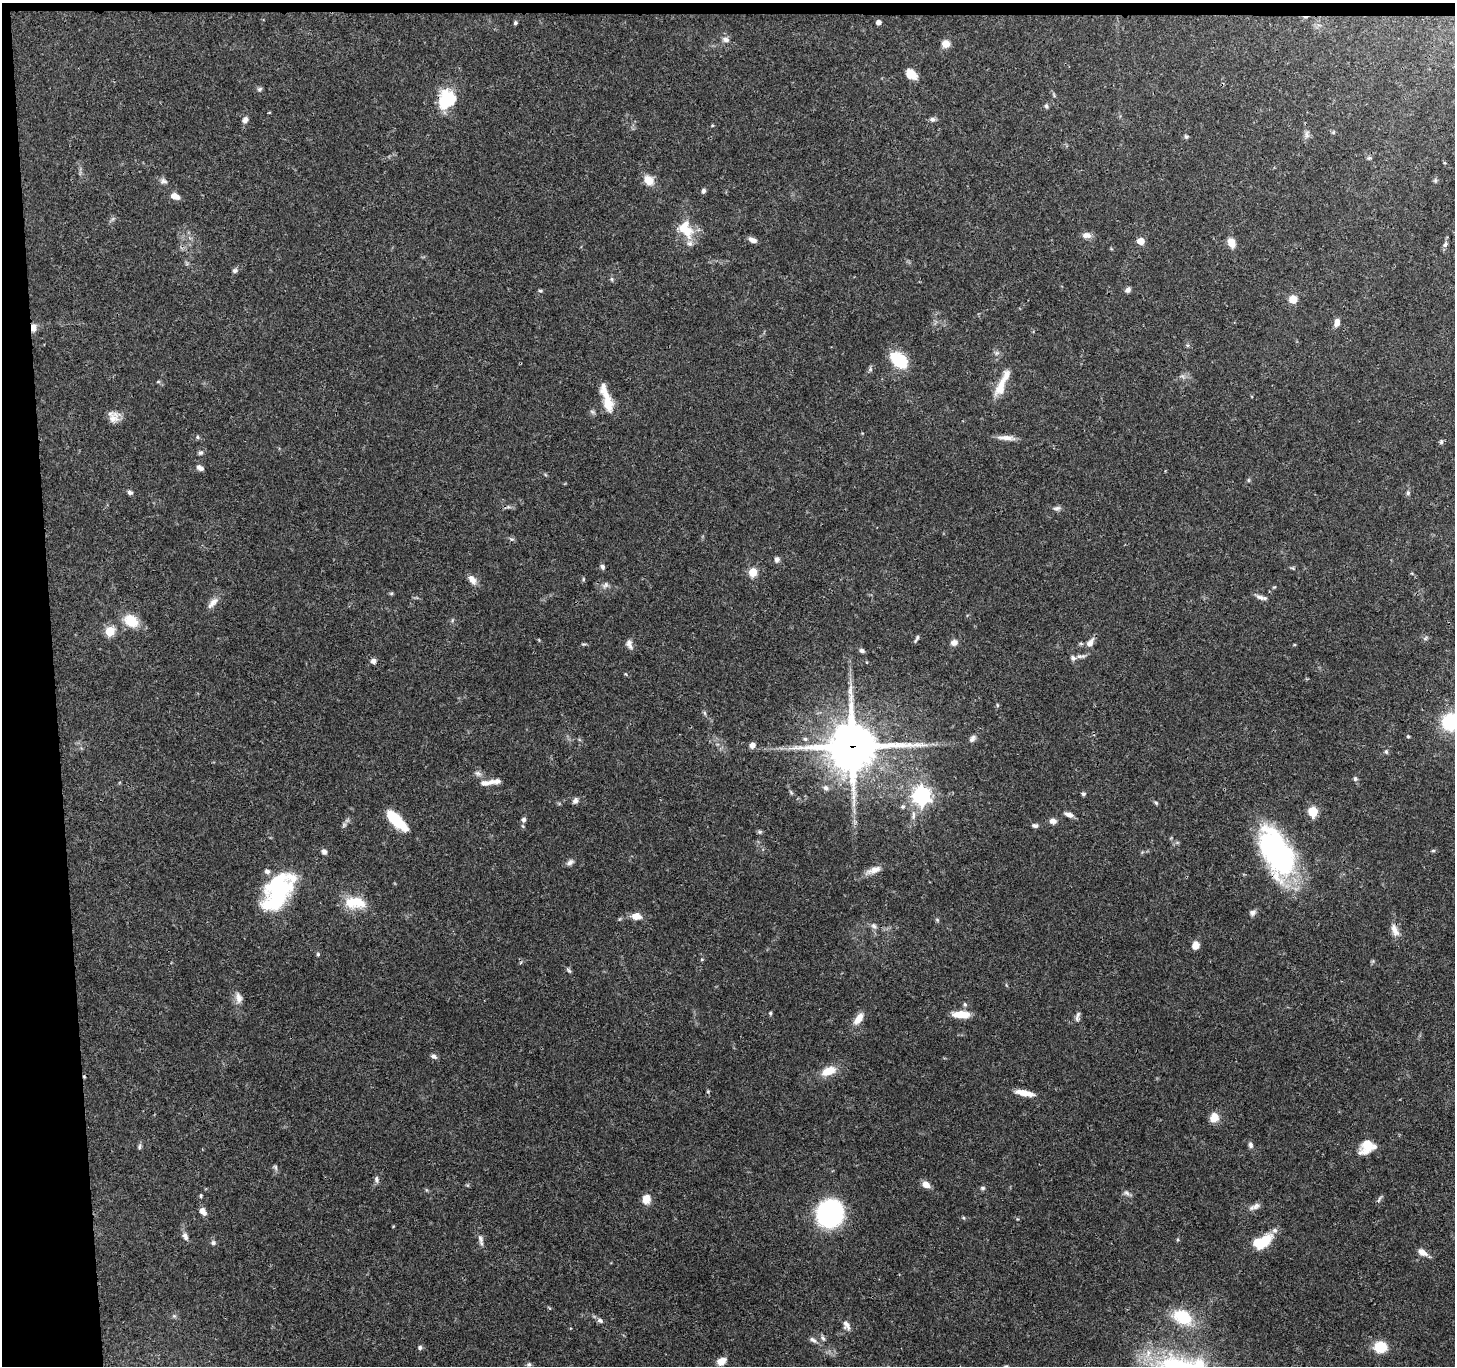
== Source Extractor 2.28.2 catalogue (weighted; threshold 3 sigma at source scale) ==
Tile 1 of 3 x 3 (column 1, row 1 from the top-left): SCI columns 2-1454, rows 2850-4213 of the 4360 x 4336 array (HDU 1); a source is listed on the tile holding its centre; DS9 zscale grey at full resolution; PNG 1457 x 1368 px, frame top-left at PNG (2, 3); no overlay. Shown black and unused: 4% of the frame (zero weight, under 3 of 4 exposures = <1% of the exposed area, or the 3 px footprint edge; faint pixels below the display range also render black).
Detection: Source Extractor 2.28.2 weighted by HDU 2 'WHT'; one run over the whole footprint, this tile lists its part. Background 0.0438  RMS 0.0028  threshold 0.0126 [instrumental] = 3 sigma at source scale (4.5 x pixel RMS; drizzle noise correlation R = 1.50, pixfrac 1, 0.05/0.05 arcsec/px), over >= 5 px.
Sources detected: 175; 3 inside a brighter object's white glare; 1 cosmic-ray / hot-pixel residue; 2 long thin detections or spike segments (spike, bleed or trail) — not listed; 10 inside a brighter listed object's ellipse — not listed separately; the other 159 listed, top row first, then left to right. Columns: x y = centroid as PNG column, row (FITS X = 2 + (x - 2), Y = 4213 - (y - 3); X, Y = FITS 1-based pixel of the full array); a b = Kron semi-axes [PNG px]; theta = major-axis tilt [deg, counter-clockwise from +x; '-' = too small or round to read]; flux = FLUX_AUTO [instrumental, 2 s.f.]
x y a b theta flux
878 22 4 4 - 1.3
515 23 5 4 - 0.49
726 40 9 6 -19 1.2
946 44 9 8 - 2.3
911 74 12 9 -41 3.4
259 89 7 5 40 0.54
444 103 21 11 88 11
1046 106 6 5 - 0.53
932 119 6 6 - 0.89
245 120 8 6 77 1.3
712 125 4 4 - 0.28
1307 134 12 4 86 0.95
1186 136 6 5 - 0.51
1369 158 8 4 8 0.44
649 180 12 10 -43 3.5
163 181 10 7 -9 0.99
703 191 6 5 - 0.69
175 196 9 6 -22 2.5
687 232 20 16 -79 5.8
1087 235 12 7 -6 1.6
752 240 10 5 -24 1.4
1141 241 5 5 - 4.9
1231 243 12 8 -67 2.4
1445 245 7 6 - 0.71
235 270 7 6 - 0.67
612 279 6 5 - 0.53
1128 290 7 6 - 0.8
540 291 6 4 -2 0.43
1293 299 8 8 - 3.1
1337 322 10 6 82 1.6
33 328 12 7 82 1.6
997 353 6 6 - 0.71
899 360 16 10 -43 16
870 369 6 4 -72 0.47
1182 376 7 4 -33 0.6
158 382 6 4 19 0.31
1000 386 29 11 67 5
608 404 20 12 -76 4.5
592 412 8 5 -22 0.6
113 418 18 12 44 2.6
197 437 5 5 - 0.41
1005 438 21 6 -3 2.3
1441 442 7 5 76 0.54
200 453 7 6 - 0.69
200 468 9 6 -34 1.2
130 492 7 5 -31 0.78
1408 493 6 5 - 0.56
508 507 7 4 17 0.59
1057 508 11 6 11 0.89
511 539 6 5 - 0.5
777 559 8 7 - 0.85
602 567 6 5 - 0.77
753 572 5 5 - 10
583 579 6 4 89 0.33
472 580 12 7 -56 2.1
605 585 10 6 55 0.96
1274 587 6 3 42 0.29
391 593 6 4 1 0.37
1260 597 13 6 -19 1.3
213 603 19 8 48 2
131 621 19 14 -32 5.9
110 631 5 5 - 13
1425 638 7 5 32 0.54
954 643 9 7 25 1.5
1090 643 13 7 56 1.8
583 644 7 3 0 0.36
629 644 13 7 -70 1.3
1294 645 5 3 - 0.26
862 651 7 5 -31 0.72
1080 656 15 5 -1 1.1
373 661 7 6 - 1.1
997 705 5 3 - 0.34
705 713 7 4 -88 0.45
1450 722 13 12 - 19
1408 736 5 4 - 0.35
972 738 10 7 50 1
805 739 6 5 - 0.68
752 745 5 5 - 1.9
852 746 18 16 1 1100
1386 752 6 5 - 0.54
478 773 10 7 -31 1.1
1355 779 7 6 - 0.57
485 783 13 7 4 1.7
826 788 7 6 - 0.86
791 793 7 4 -62 0.46
1083 794 5 4 - 0.61
922 796 7 7 - 120
575 801 8 7 - 0.93
1156 803 6 4 -41 0.43
903 807 6 6 - 0.56
1313 811 9 8 - 5
1069 815 11 5 -21 1.4
396 820 24 9 -45 12
524 820 6 5 - 0.77
1053 821 8 6 -8 1.4
344 825 8 4 46 0.67
1035 825 8 5 -1 0.74
523 826 6 3 -70 0.37
760 832 7 5 20 0.45
1433 850 6 4 1 0.34
324 852 7 6 - 0.93
1277 854 61 27 -70 53
570 862 11 6 33 1
873 870 24 8 21 2.5
277 889 36 25 78 29
355 902 26 14 -2 7.8
1252 913 8 7 - 0.93
636 916 10 7 -5 2.8
937 920 5 5 - 0.39
874 926 10 7 -50 1.1
1395 930 18 8 -66 2.3
1195 945 8 6 81 2.5
318 954 6 5 - 0.42
702 959 4 4 - 0.3
569 970 7 4 -45 0.54
238 998 16 9 -79 2
965 1004 6 5 - 0.5
770 1013 5 4 - 0.39
961 1014 19 7 0 4.6
1077 1016 14 5 79 0.98
858 1019 17 8 55 2.9
434 1056 8 5 -26 0.83
829 1071 15 8 21 5.2
708 1091 5 3 - 0.26
1024 1093 22 6 -11 3.7
1214 1117 11 9 67 3.3
1250 1145 7 6 - 0.85
1367 1145 20 12 57 5.7
139 1146 9 4 80 0.58
275 1167 8 5 -62 0.59
376 1179 8 6 -85 0.86
926 1184 8 6 -32 2.4
983 1188 7 5 1 0.54
1127 1193 9 6 -27 0.85
201 1196 5 4 - 0.34
646 1199 11 9 69 2.7
1379 1199 12 3 62 0.49
1256 1206 13 7 32 1.4
203 1212 9 6 -54 1.7
830 1214 25 23 62 42
963 1218 5 4 - 0.37
1275 1230 8 7 - 1
185 1236 12 6 -66 1.2
481 1240 17 6 -77 1.4
1178 1240 6 3 72 0.33
1262 1242 18 9 25 12
213 1243 7 7 - 0.69
1422 1252 12 6 -31 2.2
174 1316 6 4 -17 0.43
1182 1317 30 20 -24 10
600 1320 9 6 -34 0.91
846 1325 13 8 -61 1.5
823 1338 9 5 -53 0.76
813 1340 12 6 -32 1
420 1347 6 5 - 0.62
1380 1347 11 9 9 8.3
1148 1353 12 7 68 2.4
721 1361 10 7 31 2.4
529 1364 6 5 - 0.49
Overlapping masked pixels (flux is a lower limit): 3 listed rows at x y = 33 328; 852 746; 1277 854
Isophote crosses this tile's border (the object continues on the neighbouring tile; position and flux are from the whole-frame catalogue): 1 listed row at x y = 1450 722